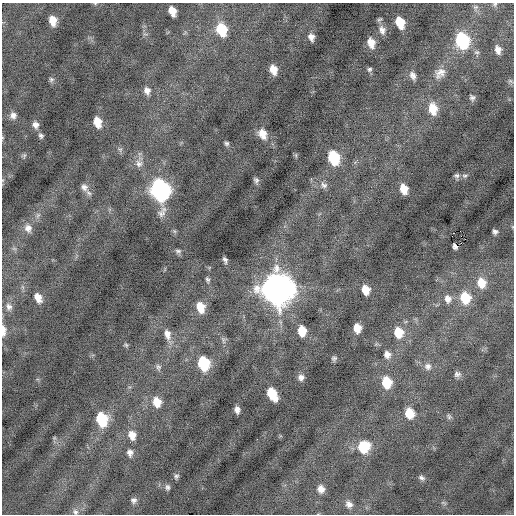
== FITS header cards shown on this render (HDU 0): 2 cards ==
NAXIS1  =                  512 / Axis length
NAXIS2  =                  512 / Axis length

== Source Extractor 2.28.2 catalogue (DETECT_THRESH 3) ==
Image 512 x 512 px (HDU 0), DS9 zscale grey, 1 PNG px = 1 image px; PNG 516 x 516 px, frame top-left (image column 1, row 512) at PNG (2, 3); no overlay
Background -0.0952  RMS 0.77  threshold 2.31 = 3 sigma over >= 5 px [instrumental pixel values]
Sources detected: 87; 1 with non-positive FLUX_AUTO (blend fragments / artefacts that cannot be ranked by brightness) is not listed; the other 86 listed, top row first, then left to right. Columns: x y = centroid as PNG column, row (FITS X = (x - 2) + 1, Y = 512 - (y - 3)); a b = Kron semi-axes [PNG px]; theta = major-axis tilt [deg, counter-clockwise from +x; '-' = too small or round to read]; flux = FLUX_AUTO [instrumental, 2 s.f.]
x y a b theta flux
495 4 6 4 45 67
476 7 7 6 - 110
172 11 8 6 -69 640
53 20 9 6 -78 560
400 22 10 7 -68 1100
221 30 12 9 -71 1700
382 30 13 9 -75 330
311 37 7 6 - 270
462 41 12 9 -73 4800
371 43 10 7 -75 530
498 50 8 6 -72 300
273 69 9 6 -72 530
369 69 6 5 - 100
440 73 16 12 46 490
413 75 11 7 -64 250
51 79 7 6 - 110
510 81 8 5 -35 100
147 91 9 8 - 280
472 98 7 6 - 150
433 109 14 9 -81 870
13 115 9 9 - 260
97 122 9 7 -74 740
35 125 8 7 - 260
263 134 11 8 -65 610
41 136 6 6 - 120
227 143 6 5 - 97
120 149 8 6 -33 130
24 155 6 5 - 92
333 158 11 8 -70 2500
139 163 11 10 - 330
457 175 8 7 - 140
465 176 8 5 9 120
256 180 7 5 -65 130
324 185 10 8 -31 210
84 187 11 9 -54 300
404 189 8 6 -71 670
160 190 12 10 -68 17000
161 213 12 10 9 300
38 215 6 5 - 110
28 228 11 10 - 340
174 231 6 4 -71 80
460 231 2 2 - 1000
495 232 5 4 - 150
178 251 9 5 -7 130
225 260 5 4 - 140
207 279 7 4 -63 100
481 283 11 9 -75 900
277 289 14 12 -68 83000
366 290 8 6 -74 700
38 298 10 6 -63 460
465 298 11 10 - 1500
448 299 11 9 -75 360
9 307 10 8 -61 250
200 307 10 7 -73 830
357 328 8 6 -89 630
3 330 12 5 -89 400
302 331 9 7 -82 900
398 332 10 9 - 1100
167 334 14 8 -77 420
223 340 10 4 -89 120
126 345 6 5 - 74
387 354 9 8 - 300
334 358 6 5 - 110
203 363 10 8 -74 2800
428 366 10 9 - 290
158 367 8 7 - 140
457 374 10 7 -1 180
301 377 8 7 - 220
386 382 10 8 -76 1400
272 394 11 7 -61 1300
157 402 11 8 -72 680
237 410 6 5 - 220
409 413 9 8 - 1000
449 417 8 6 -76 110
102 419 11 8 -74 2400
132 435 11 8 -71 490
363 447 10 10 - 1900
130 453 9 7 -79 220
176 476 7 6 - 120
421 478 8 6 -29 150
167 487 7 6 - 130
321 489 8 7 - 360
134 500 8 7 - 180
443 503 9 4 -21 96
349 504 10 8 -44 270
75 512 9 8 - 170
At the frame edge (FLAGS 8, measured only in part): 3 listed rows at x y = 495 4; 3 330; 75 512
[1 non-positive-flux detection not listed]